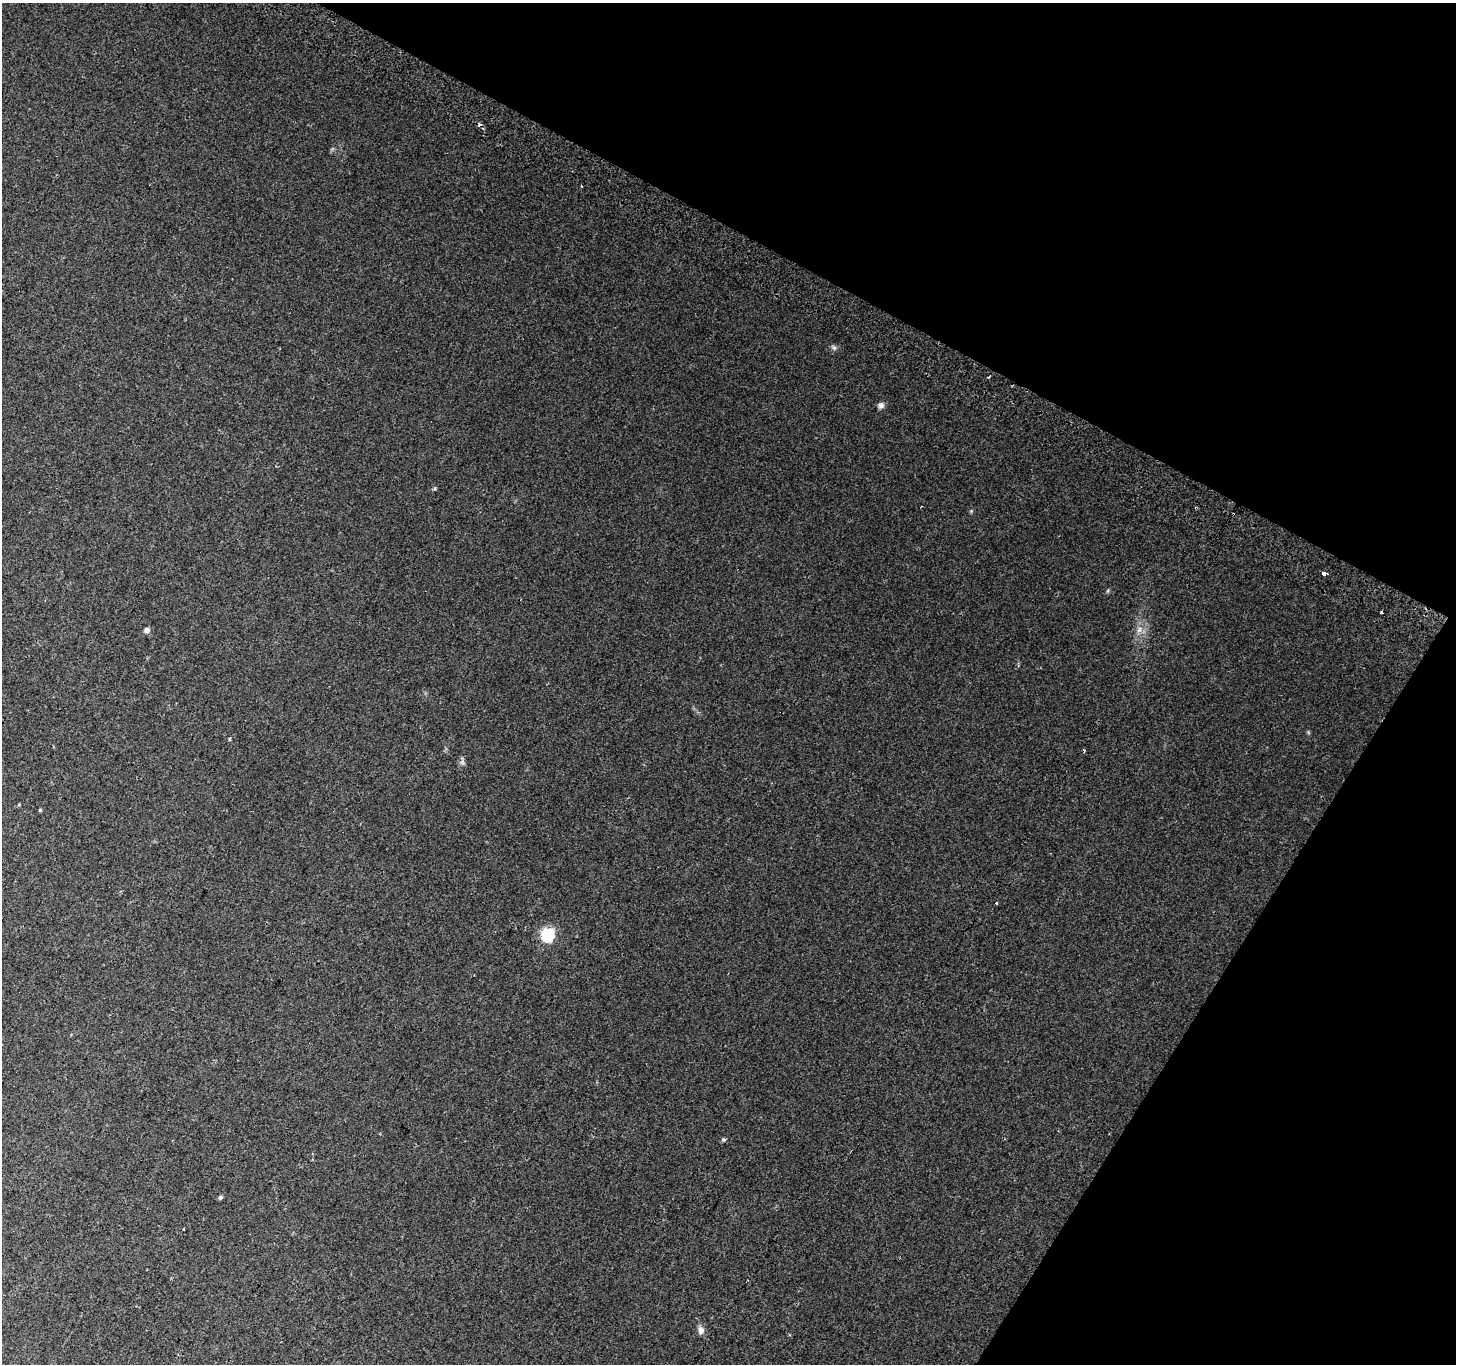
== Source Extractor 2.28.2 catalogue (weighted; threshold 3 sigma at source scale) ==
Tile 8 of 4 x 4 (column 4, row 2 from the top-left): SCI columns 4393-5846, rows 3024-4385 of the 5868 x 5981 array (HDU 1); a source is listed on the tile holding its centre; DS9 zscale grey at full resolution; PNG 1458 x 1366 px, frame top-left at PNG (2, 3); no overlay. Shown black and unused: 27% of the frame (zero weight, under 2 of 3 exposures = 2% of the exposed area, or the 3 px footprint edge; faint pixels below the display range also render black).
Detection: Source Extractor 2.28.2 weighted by HDU 2 'WHT'; one run over the whole footprint, this tile lists its part. Background 0.0659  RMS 0.011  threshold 0.0492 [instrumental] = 3 sigma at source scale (4.5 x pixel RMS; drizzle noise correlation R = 1.50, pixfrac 1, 0.0396/0.0396 arcsec/px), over >= 5 px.
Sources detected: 20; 3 cosmic-ray / hot-pixel residue — not listed; the other 17 listed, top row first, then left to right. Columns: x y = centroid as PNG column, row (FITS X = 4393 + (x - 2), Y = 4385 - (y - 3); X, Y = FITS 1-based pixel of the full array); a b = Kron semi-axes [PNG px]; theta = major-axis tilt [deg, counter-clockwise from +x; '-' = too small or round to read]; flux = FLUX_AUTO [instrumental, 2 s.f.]
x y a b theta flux
581 186 3 2 - 0.86
834 348 7 6 - 2.4
881 405 8 8 - 3.8
971 511 4 4 - 1.2
1324 574 6 3 -6 7.5
1381 612 3 2 - 1.2
147 630 6 5 - 4.6
1139 630 10 6 70 5.3
230 739 4 3 - 1.2
462 762 6 6 - 2.5
40 810 4 4 - 1.2
996 903 3 3 - 2.4
548 935 6 6 - 160
724 1140 7 5 0 1.6
220 1197 4 4 - 2.3
184 1229 3 3 - 1.9
701 1330 9 7 -78 5.5